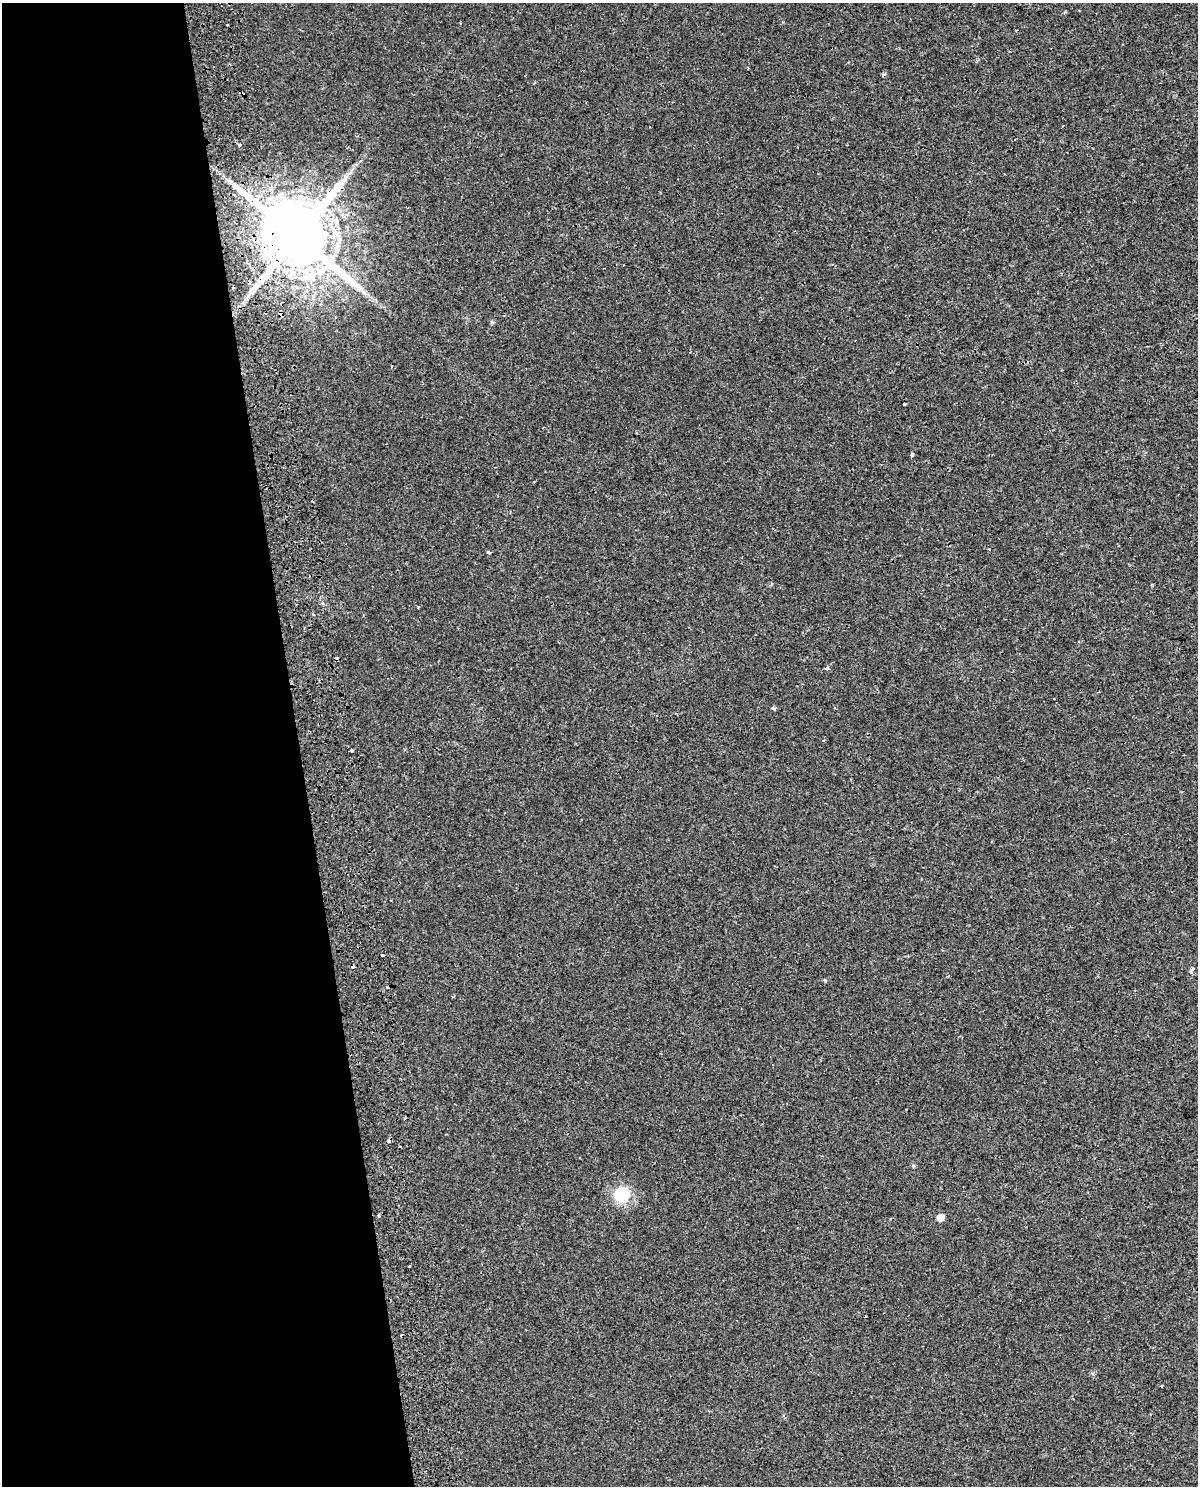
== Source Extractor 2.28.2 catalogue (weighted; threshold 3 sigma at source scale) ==
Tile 5 of 4 x 3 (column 1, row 2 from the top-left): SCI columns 57-1252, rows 1519-3002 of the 4897 x 4562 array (HDU 1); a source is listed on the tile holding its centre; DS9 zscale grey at full resolution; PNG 1200 x 1488 px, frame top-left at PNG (2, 3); no overlay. Shown black and unused: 25% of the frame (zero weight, under 2 of 3 exposures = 3% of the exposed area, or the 3 px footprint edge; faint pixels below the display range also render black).
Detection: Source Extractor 2.28.2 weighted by HDU 2 'WHT'; one run over the whole footprint, this tile lists its part. Background 0.00594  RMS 0.003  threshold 0.0137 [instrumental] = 3 sigma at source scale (4.5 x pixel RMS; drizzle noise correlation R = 1.50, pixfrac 1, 0.0396/0.0396 arcsec/px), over >= 5 px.
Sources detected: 28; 7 cosmic-ray / hot-pixel residue — not listed; the other 21 listed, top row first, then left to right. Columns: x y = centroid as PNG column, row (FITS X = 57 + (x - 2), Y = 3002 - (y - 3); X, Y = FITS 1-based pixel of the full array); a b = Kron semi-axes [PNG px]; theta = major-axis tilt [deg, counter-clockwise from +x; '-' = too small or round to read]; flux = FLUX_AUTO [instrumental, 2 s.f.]
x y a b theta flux
297 237 19 16 -40 3100
364 292 8 6 -44 1
492 322 5 5 - 0.42
904 404 3 2 - 0.34
912 455 4 3 - 0.62
989 549 3 3 - 0.78
489 552 4 3 - 1
827 668 3 3 - 1.6
1098 692 3 2 - 0.25
774 708 6 3 -21 0.44
351 750 3 3 - 0.57
382 955 4 3 - 1.2
353 966 4 3 - 2.6
1191 969 4 3 - 3.3
947 976 3 3 - 0.42
824 980 5 4 - 0.36
389 1141 4 3 - 4.5
621 1195 21 20 - 8.5
378 1216 3 3 - 0.82
940 1217 6 5 - 3.4
410 1266 3 3 - 0.76
Overlapping masked pixels (flux is a lower limit): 3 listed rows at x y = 297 237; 353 966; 389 1141